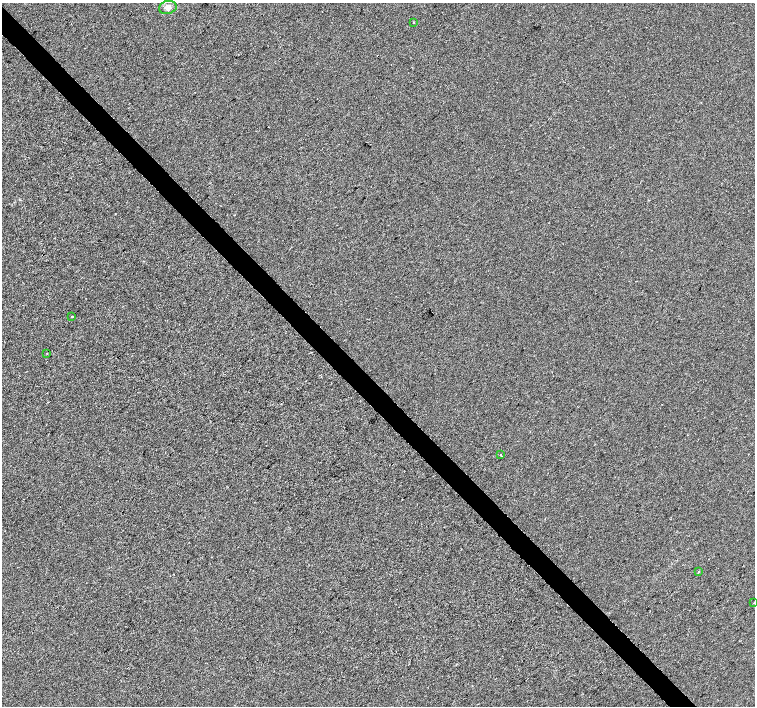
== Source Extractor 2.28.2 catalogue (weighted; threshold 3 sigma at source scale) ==
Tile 11 of 4 x 4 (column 3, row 3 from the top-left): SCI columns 3015-4520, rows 1625-3032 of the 6025 x 6000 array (HDU 1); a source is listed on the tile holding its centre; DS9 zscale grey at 2 x 2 block average (1 PNG px = mean of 2 x 2 image px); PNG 757 x 708 px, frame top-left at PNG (2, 3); each listed source drawn as its Kron ellipse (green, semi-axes under 4 px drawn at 4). Shown black and unused: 4% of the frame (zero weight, under 2 of 3 exposures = <1% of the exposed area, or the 3 px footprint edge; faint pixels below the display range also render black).
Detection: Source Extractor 2.28.2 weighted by HDU 2 'WHT'; one run over the whole footprint, this tile lists its part. Background 1.90e-04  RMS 0.0056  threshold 0.0252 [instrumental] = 3 sigma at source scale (4.5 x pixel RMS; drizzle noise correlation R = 1.50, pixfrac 1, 0.0396/0.0396 arcsec/px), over >= 5 px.
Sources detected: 9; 2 cosmic-ray / hot-pixel residue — neither listed nor drawn; the other 7 listed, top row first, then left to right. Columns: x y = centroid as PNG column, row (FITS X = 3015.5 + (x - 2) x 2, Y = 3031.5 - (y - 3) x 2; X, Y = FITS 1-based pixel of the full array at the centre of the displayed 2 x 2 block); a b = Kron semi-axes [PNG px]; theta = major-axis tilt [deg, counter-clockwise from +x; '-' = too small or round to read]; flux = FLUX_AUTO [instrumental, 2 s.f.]
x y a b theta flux
168 7 9 6 14 5.9
414 22 2 2 - 1.1
72 317 2 2 - 7.9
47 353 2 2 - 2.2
501 455 2 2 - 3.3
698 572 2 2 - 2
754 602 2 2 - 0.58